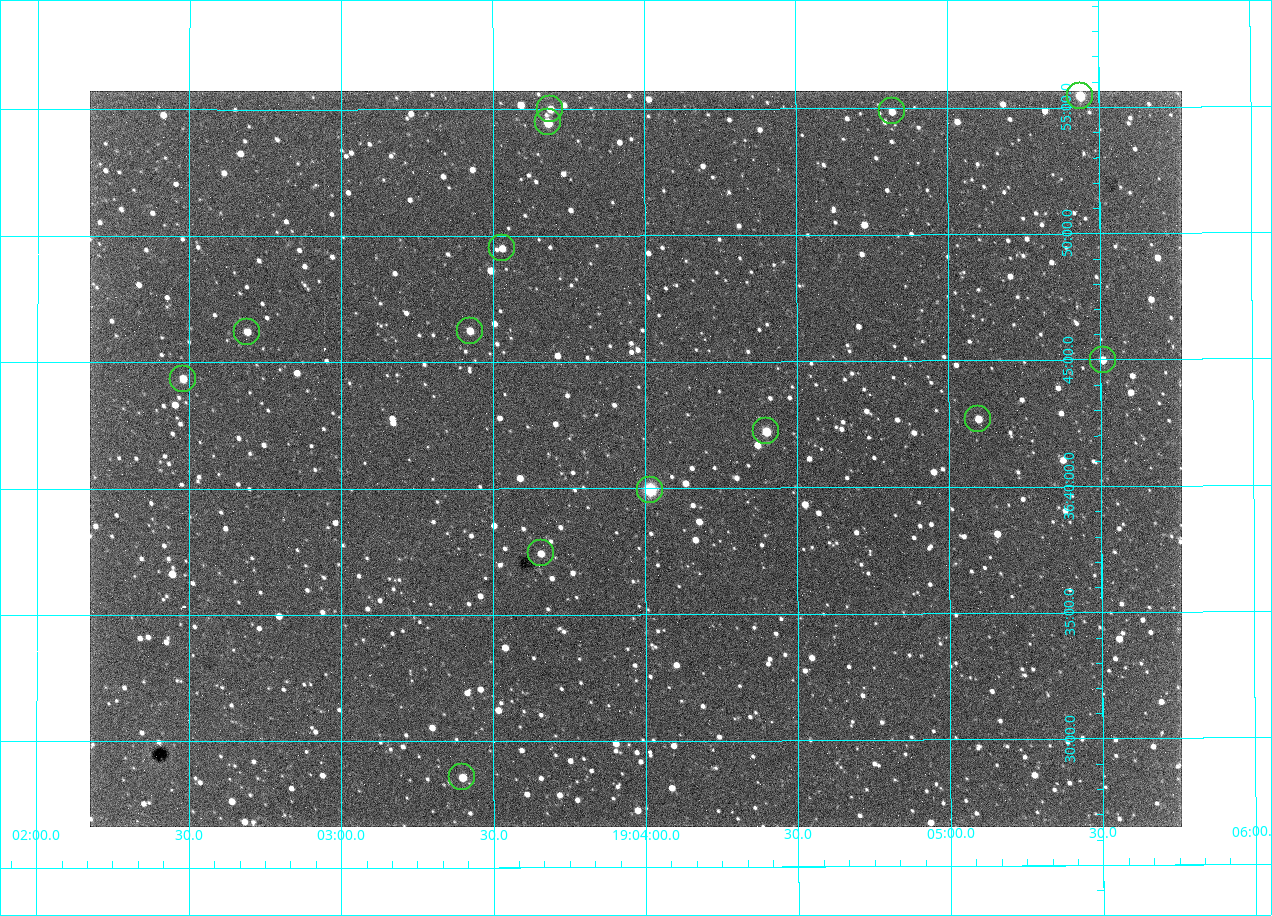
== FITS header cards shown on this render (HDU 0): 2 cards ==
NAXIS1  =                 1092 /fastest changing axis
NAXIS2  =                  736 /next to fastest changing axis

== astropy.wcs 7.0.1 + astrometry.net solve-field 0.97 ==
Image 1092 x 736 px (HDU 0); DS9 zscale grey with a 90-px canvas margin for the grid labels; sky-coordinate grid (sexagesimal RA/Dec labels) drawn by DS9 from the SOLVED WCS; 14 Tycho-2 reference stars matched to detected sources circled (green)
Header WCS: none
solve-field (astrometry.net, Tycho-2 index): SOLVED blind (the file carries no WCS)
Solved WCS: RA---TAN-SIP/DEC--TAN-SIP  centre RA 19:03:58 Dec +36:41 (285.99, +36.69 deg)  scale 2.37 arcsec/px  FOV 43.2' x 29.1'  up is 0 deg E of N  parity flipped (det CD > 0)
(file carries no celestial WCS; the grid is the blind solution)
Tycho-2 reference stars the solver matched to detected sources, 14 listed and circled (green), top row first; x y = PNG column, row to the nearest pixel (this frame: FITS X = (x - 90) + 1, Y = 736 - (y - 91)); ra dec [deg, ICRS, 3 dp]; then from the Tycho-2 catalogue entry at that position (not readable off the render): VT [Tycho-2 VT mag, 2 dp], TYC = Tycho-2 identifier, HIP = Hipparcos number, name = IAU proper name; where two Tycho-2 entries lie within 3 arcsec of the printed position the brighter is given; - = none
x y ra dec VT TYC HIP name
1080 96 286.360 +36.924 9.83 2652-14-1 - -
550 109 285.922 +36.917 10.48 2652-1249-1 - -
892 111 286.204 +36.915 10.94 2652-350-1 - -
548 122 285.920 +36.908 9.57 2652-218-1 - -
502 248 285.882 +36.825 10.95 2652-329-1 - -
470 331 285.856 +36.771 11.11 2652-1253-1 - -
247 332 285.672 +36.770 11.14 2651-2527-1 - -
1103 360 286.377 +36.750 10.72 2652-110-1 - -
183 379 285.620 +36.739 11.03 2651-1906-1 - -
978 419 286.274 +36.711 10.88 2652-1070-1 - -
766 431 286.100 +36.704 10.14 2652-1649-1 - -
650 490 286.004 +36.666 8.52 2652-1368-1 - -
541 553 285.914 +36.624 11.11 2652-845-1 - -
462 777 285.849 +36.476 10.21 2652-1424-1 - -